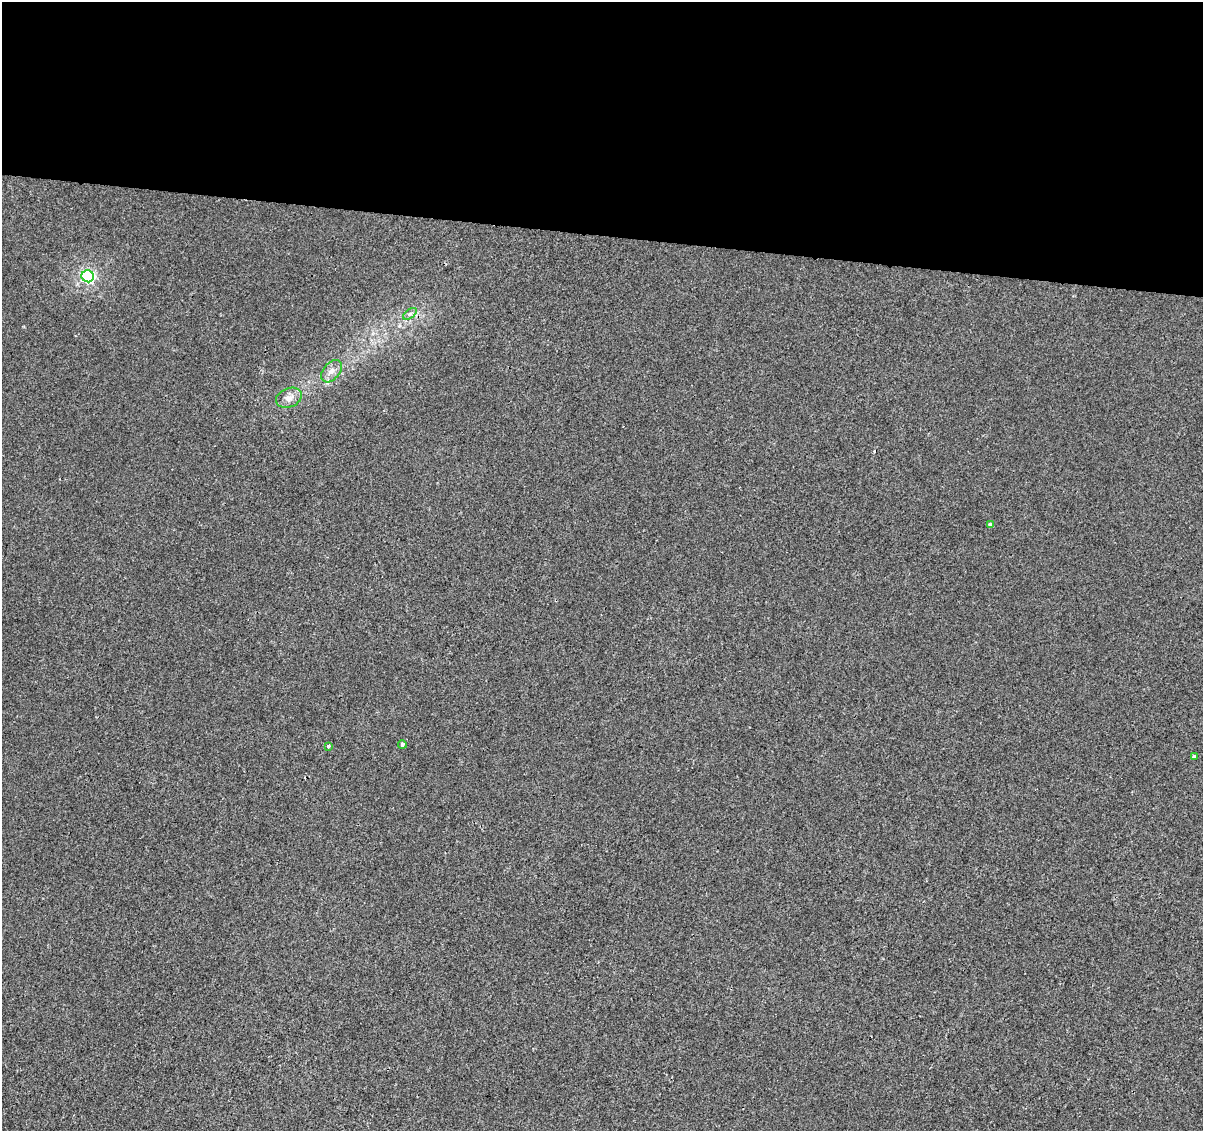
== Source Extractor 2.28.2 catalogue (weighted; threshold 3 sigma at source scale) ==
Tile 3 of 4 x 4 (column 3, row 1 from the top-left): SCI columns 2404-3604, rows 3614-4742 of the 4812 x 5026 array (HDU 1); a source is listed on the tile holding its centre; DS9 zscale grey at full resolution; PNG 1205 x 1133 px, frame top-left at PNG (2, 2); each listed source drawn as its Kron ellipse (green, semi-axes under 4 px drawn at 4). Shown black and unused: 21% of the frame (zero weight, under 2 of 3 exposures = <1% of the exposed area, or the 3 px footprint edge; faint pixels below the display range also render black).
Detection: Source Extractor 2.28.2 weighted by HDU 2 'WHT'; one run over the whole footprint, this tile lists its part. Background 4.25e-04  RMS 0.0042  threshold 0.019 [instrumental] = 3 sigma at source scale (4.5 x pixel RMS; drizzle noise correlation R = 1.50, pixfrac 1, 0.0396/0.0396 arcsec/px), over >= 5 px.
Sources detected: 10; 1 cosmic-ray / hot-pixel residue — neither listed nor drawn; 1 inside a brighter listed object's ellipse — not listed separately; the other 8 listed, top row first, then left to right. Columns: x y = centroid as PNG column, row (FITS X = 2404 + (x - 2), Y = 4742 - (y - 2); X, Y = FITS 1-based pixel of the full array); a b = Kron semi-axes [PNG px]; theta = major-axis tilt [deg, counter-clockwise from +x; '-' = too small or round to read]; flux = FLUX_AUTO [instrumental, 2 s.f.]
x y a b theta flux
88 276 6 6 - 73
410 314 8 4 36 1
331 371 13 8 49 2.8
289 398 13 9 23 3.2
990 525 4 4 - 1.2
402 744 4 3 - 3.6
328 746 3 3 - 0.87
1194 756 4 3 - 1.3